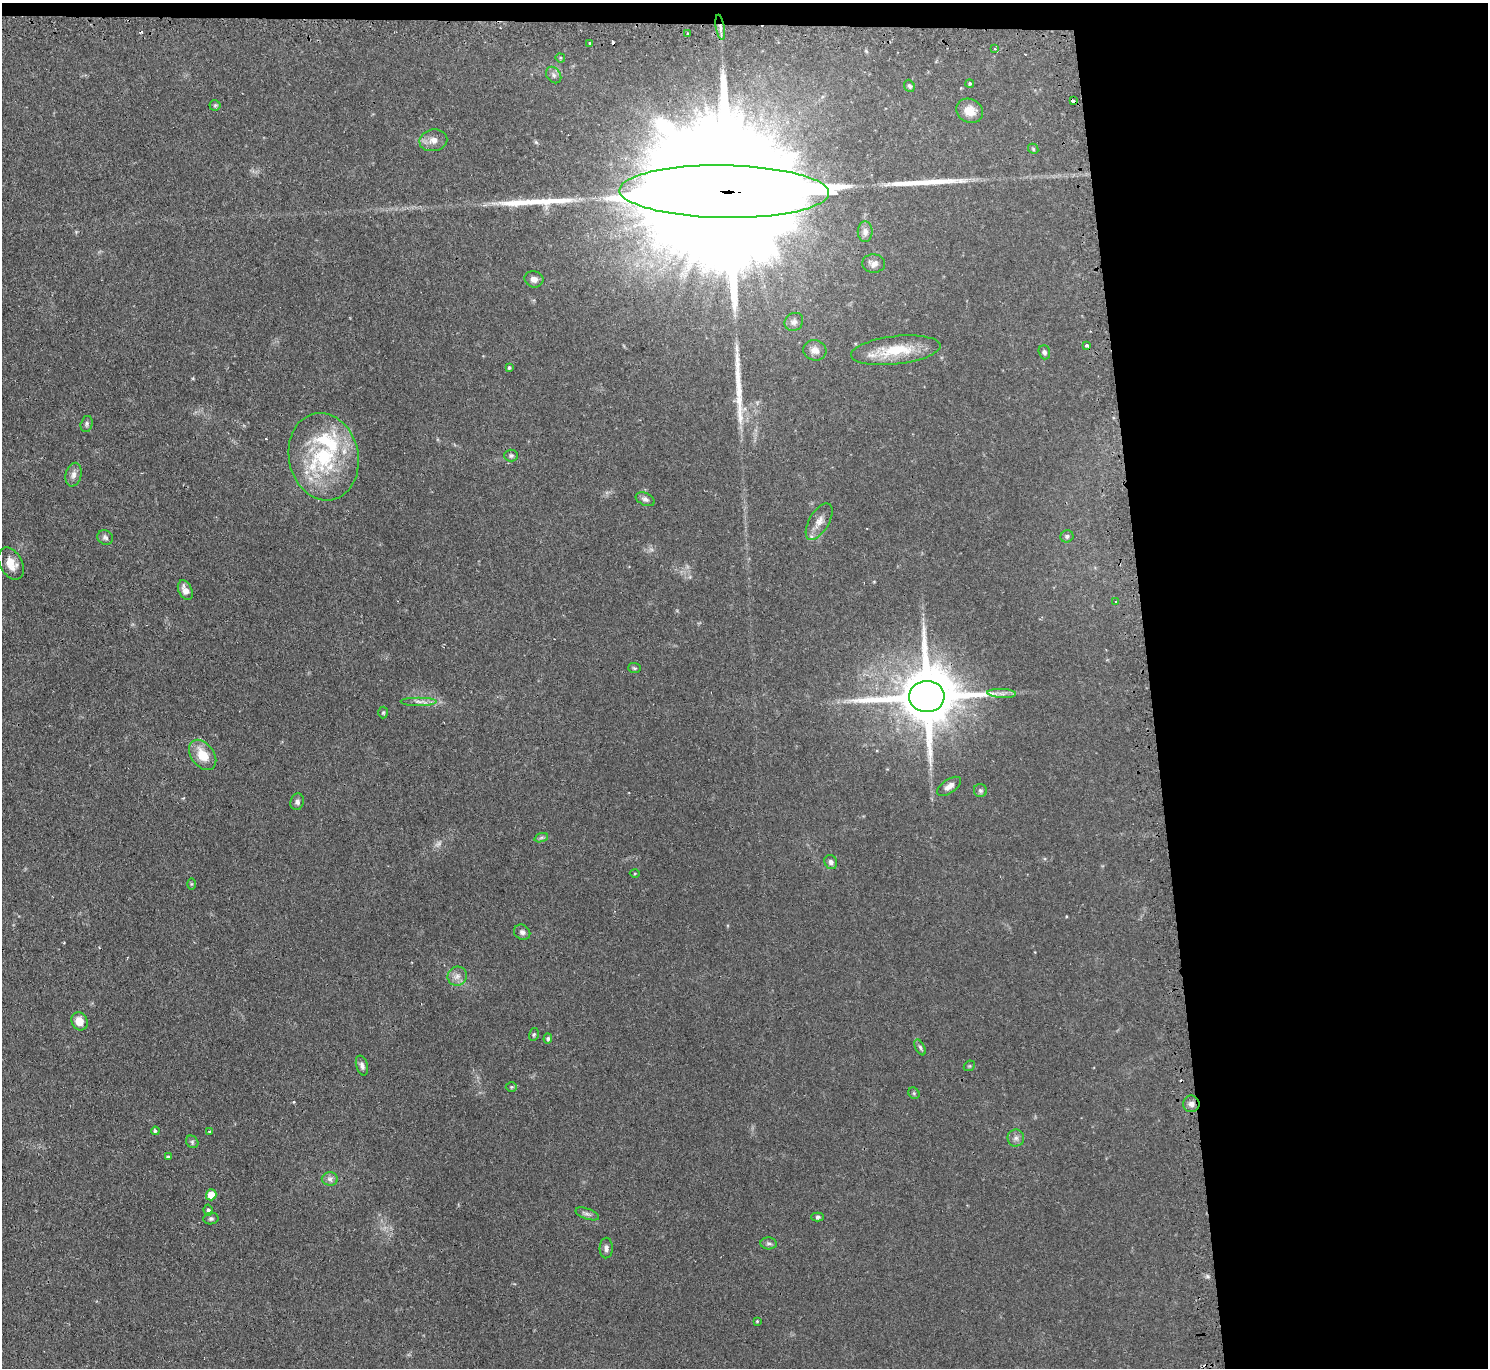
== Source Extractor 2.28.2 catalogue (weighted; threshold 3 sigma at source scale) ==
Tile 3 of 3 x 3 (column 3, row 1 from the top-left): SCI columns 2998-4483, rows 2878-4243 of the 4510 x 4473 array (HDU 1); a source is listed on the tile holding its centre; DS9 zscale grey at full resolution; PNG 1490 x 1370 px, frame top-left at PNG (2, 3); each listed source drawn as its Kron ellipse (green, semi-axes under 4 px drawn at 4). Shown black and unused: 24% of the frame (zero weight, under 2 of 3 exposures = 4% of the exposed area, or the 3 px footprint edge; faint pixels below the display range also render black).
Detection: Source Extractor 2.28.2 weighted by HDU 2 'WHT'; one run over the whole footprint, this tile lists its part. Background 0.054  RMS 0.0061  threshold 0.0275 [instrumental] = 3 sigma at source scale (4.5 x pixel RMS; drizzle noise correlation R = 1.50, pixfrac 1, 0.05/0.05 arcsec/px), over >= 5 px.
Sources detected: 87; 2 too faint to see at this stretch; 2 inside a brighter object's white glare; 4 cosmic-ray / hot-pixel residue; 4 long thin detections or spike segments (spike, bleed or trail) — neither listed nor drawn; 3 inside a brighter listed object's ellipse — not listed separately; the other 72 listed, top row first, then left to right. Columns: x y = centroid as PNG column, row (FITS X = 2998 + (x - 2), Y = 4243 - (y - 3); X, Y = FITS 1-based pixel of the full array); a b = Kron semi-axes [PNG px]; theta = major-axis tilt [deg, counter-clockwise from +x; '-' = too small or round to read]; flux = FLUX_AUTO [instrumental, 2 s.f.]
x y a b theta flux
720 27 13 4 -80 2.6
688 33 2 2 - 0.63
590 44 3 3 - 2.2
995 49 4 3 - 0.89
560 58 5 4 - 0.69
554 75 9 7 -54 2
970 83 4 4 - 0.9
909 86 6 5 - 1.2
1073 101 4 3 - 2.6
215 105 5 5 - 0.89
970 111 14 11 -26 7.8
433 140 14 11 11 5
1033 149 6 4 -48 0.91
724 192 105 26 -1 93000
865 232 10 7 -90 2.7
874 264 11 9 -3 3.3
534 279 9 8 - 3.2
794 322 10 8 40 2.5
1087 346 3 3 - 4
815 350 11 10 - 4.3
896 350 45 14 6 25
1044 352 7 5 -71 1.6
509 368 3 3 - 0.91
87 424 8 6 76 1.4
511 456 7 6 - 1.2
324 457 44 34 -79 61
73 475 12 8 74 3.3
645 499 10 6 -24 2
819 522 20 9 59 5.6
1067 536 6 6 - 1.5
105 537 8 7 - 1.8
11 564 17 11 -62 7.7
185 590 10 6 -65 4.6
1116 602 3 3 - 1.1
634 668 6 5 - 0.87
1002 693 14 4 -3 2.7
927 696 17 15 5 5200
418 702 18 4 0 3.2
383 712 6 5 - 0.87
203 755 17 11 -53 12
949 786 14 6 34 3.5
980 790 6 6 - 1.4
297 802 8 6 75 1.9
541 838 7 4 19 1.1
831 862 7 6 - 1.9
635 874 5 3 - 0.55
191 884 5 4 - 0.66
522 932 8 7 - 1.9
457 976 10 9 - 3.7
80 1021 9 7 -64 7.3
534 1034 6 5 - 1.1
548 1039 5 4 - 1.4
920 1047 8 4 -63 1.4
362 1065 10 6 -74 2.2
969 1066 6 4 43 0.78
511 1087 6 5 - 0.89
914 1093 6 5 - 0.94
1191 1104 8 8 - 3
155 1131 4 4 - 1.2
210 1131 3 2 - 0.63
1016 1138 8 8 - 2.4
192 1142 7 5 -48 1.3
168 1157 3 3 - 1.2
330 1179 8 6 0 2.1
211 1195 5 5 - 9.1
208 1210 5 4 - 1.4
587 1214 12 5 -19 2
818 1217 6 4 1 1.2
211 1218 7 6 - 1.4
769 1243 8 6 -5 1.5
606 1248 10 6 89 2.3
757 1321 4 3 - 0.55
Overlapping masked pixels (flux is a lower limit): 4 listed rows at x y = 720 27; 1073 101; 724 192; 927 696